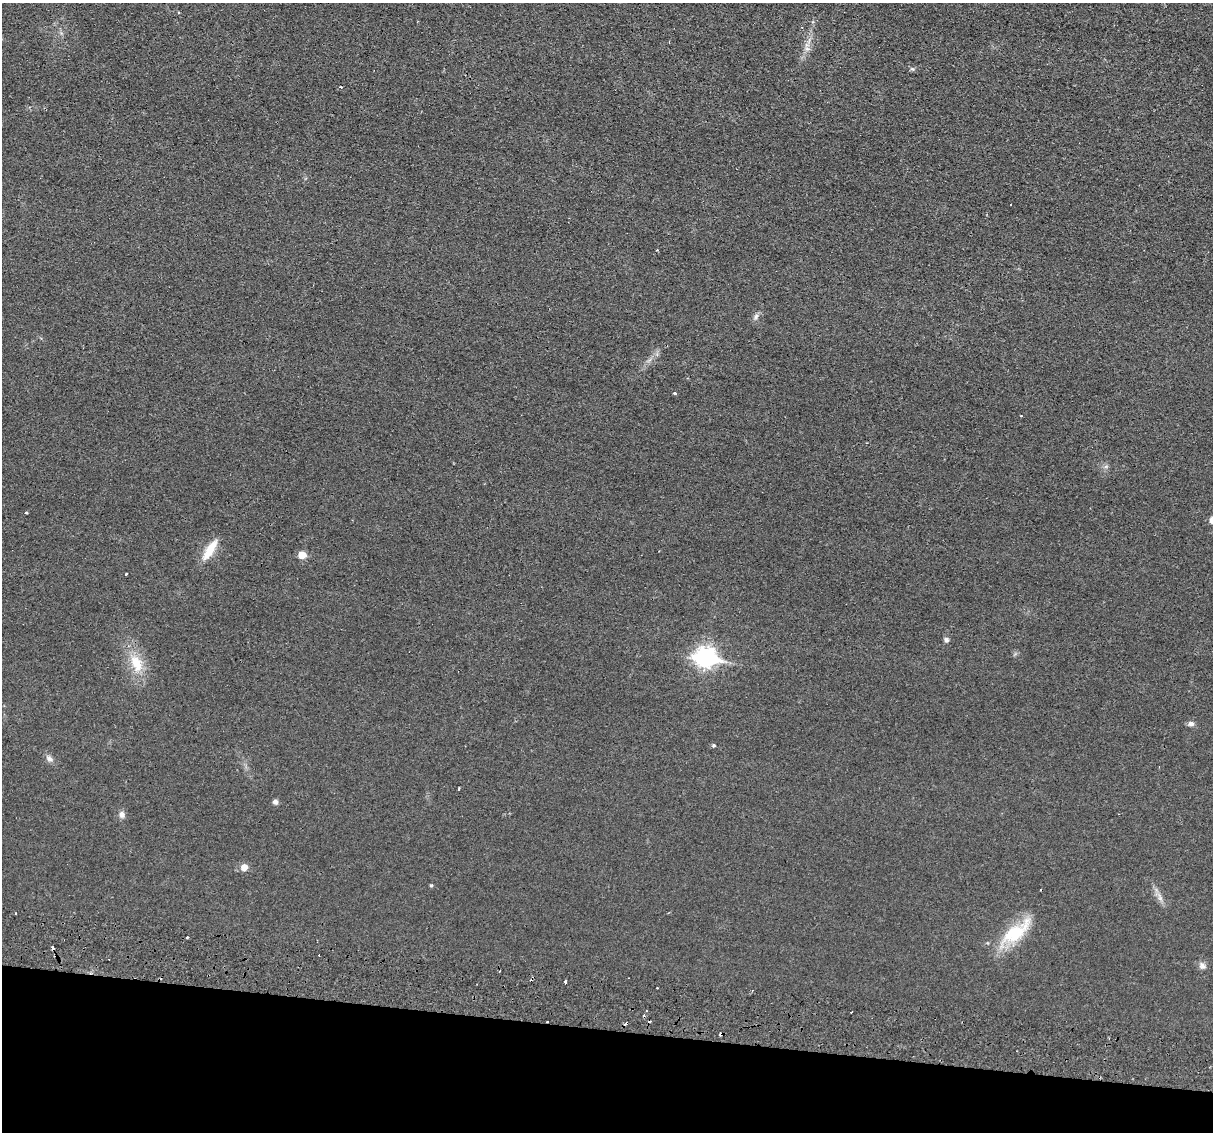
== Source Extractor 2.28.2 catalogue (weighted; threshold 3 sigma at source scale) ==
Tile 15 of 4 x 4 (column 3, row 4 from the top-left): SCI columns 2440-3650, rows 293-1422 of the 4875 x 4985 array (HDU 1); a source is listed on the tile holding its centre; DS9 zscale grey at full resolution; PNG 1215 x 1134 px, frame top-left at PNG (2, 3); no overlay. Shown black and unused: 9% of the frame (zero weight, under 2 of 3 exposures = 3% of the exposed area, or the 3 px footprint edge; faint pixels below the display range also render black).
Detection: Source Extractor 2.28.2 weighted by HDU 2 'WHT'; one run over the whole footprint, this tile lists its part. Background 0.0238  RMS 0.0054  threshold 0.0241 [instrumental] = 3 sigma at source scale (4.5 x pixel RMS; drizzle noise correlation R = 1.50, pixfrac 1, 0.05/0.05 arcsec/px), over >= 5 px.
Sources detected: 36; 10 cosmic-ray / hot-pixel residue — not listed; the other 26 listed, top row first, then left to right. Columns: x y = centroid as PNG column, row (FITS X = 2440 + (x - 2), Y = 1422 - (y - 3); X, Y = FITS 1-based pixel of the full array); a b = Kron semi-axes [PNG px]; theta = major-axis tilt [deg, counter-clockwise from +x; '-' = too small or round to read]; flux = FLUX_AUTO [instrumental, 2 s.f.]
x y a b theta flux
807 49 7 5 -42 1.6
912 69 7 5 -21 0.92
341 87 3 3 - 1.3
756 316 8 6 72 1.6
674 393 4 3 - 0.55
1021 416 3 2 - 0.56
1106 466 7 4 19 0.97
26 512 3 3 - 0.67
210 550 30 9 58 9.3
302 555 6 5 - 8.9
126 574 3 2 - 2.5
946 640 7 6 - 1.3
706 658 10 8 -10 240
136 663 26 15 -63 14
1191 724 9 7 -4 1.7
713 745 4 4 - 0.81
49 758 10 7 -47 2.1
459 788 3 2 - 0.44
275 802 5 5 - 2.1
122 815 9 7 -72 2.2
244 867 8 8 - 3.4
431 885 4 4 - 0.73
1160 897 12 5 -67 2.7
1015 932 49 17 39 25
1202 966 10 8 -67 2.1
565 982 4 3 - 2.1